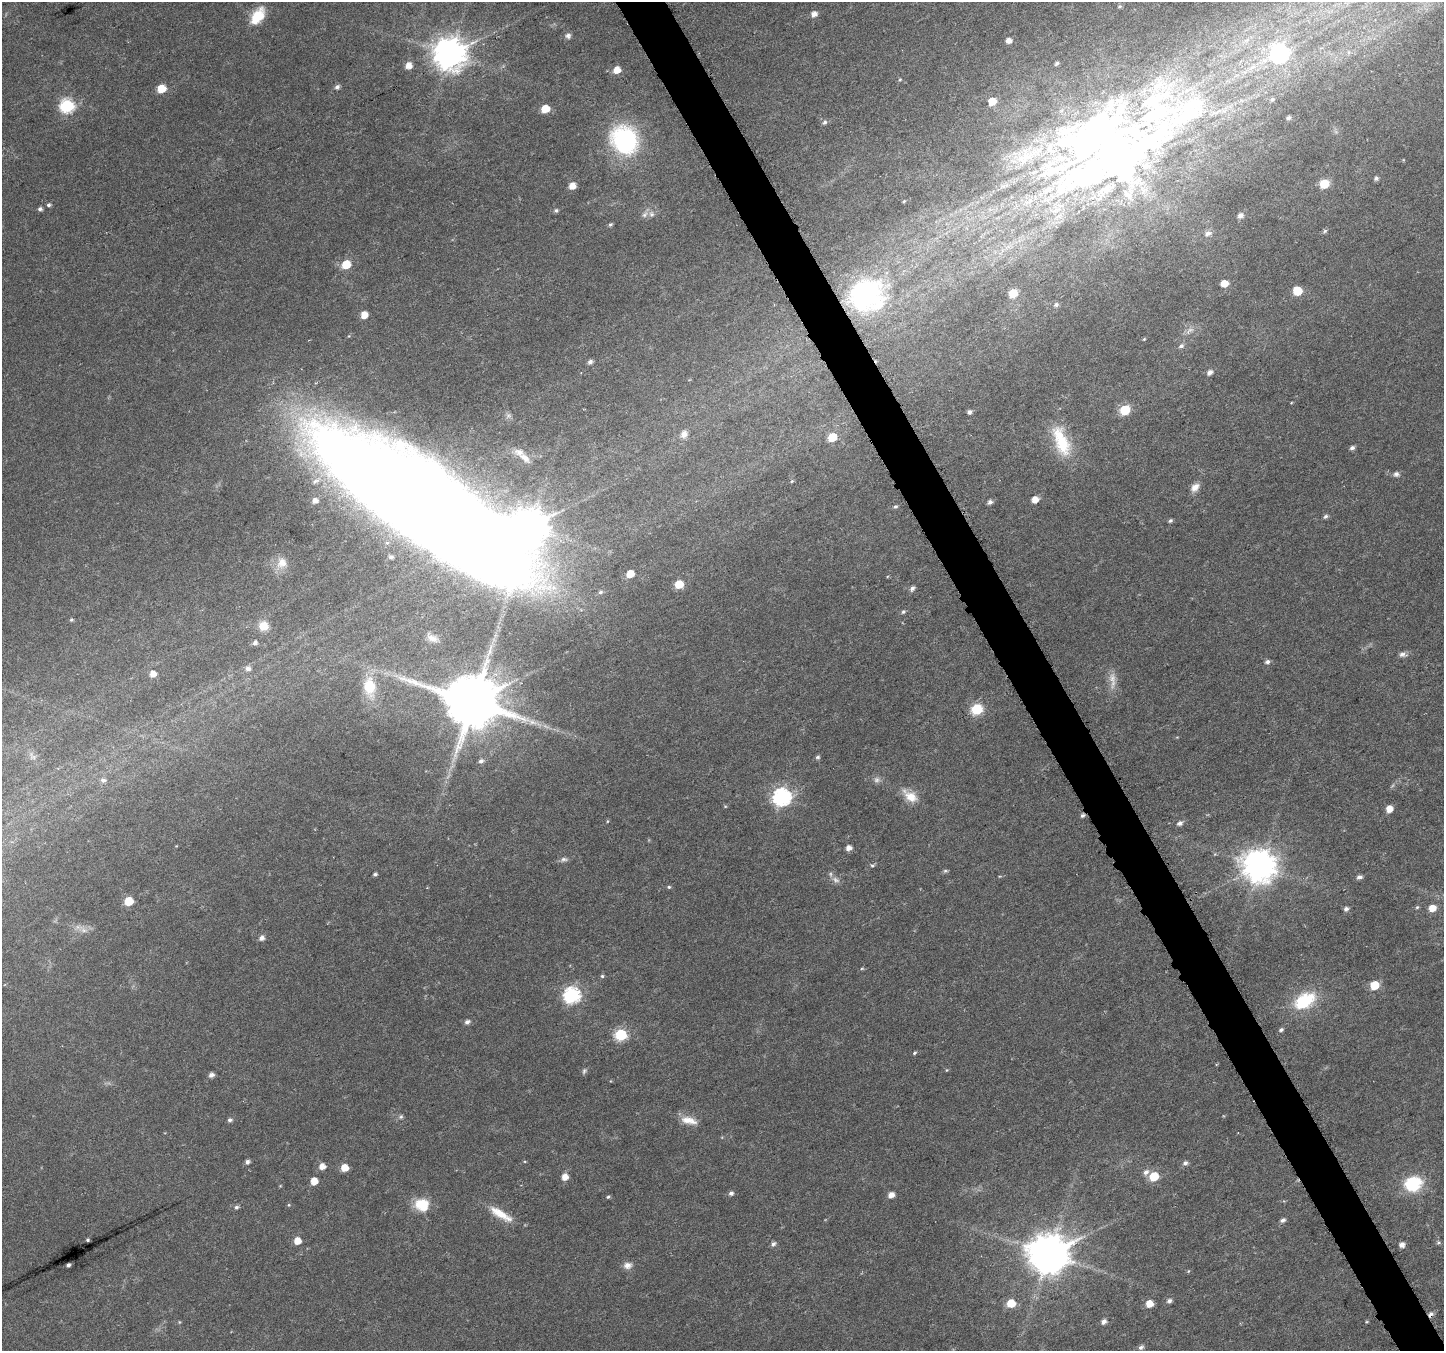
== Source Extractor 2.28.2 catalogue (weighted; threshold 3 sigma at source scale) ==
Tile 6 of 4 x 4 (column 2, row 2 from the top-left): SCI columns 1453-2894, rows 2866-4214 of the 5792 x 5669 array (HDU 1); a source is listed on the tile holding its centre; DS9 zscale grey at full resolution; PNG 1446 x 1353 px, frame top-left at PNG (2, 2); no overlay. Shown black and unused: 3% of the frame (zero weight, under 5 of 9 exposures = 1% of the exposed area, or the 3 px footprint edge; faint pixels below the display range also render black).
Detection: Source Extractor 2.28.2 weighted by HDU 2 'WHT'; one run over the whole footprint, this tile lists its part. Background 0.0131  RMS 0.0021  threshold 0.0087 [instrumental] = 3 sigma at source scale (4.09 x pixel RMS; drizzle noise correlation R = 1.36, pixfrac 0.8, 0.0396/0.0396 arcsec/px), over >= 5 px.
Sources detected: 170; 3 too faint to see at this stretch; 3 inside a brighter object's white glare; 1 cosmic-ray / hot-pixel residue — not listed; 8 inside a brighter listed object's ellipse — not listed separately; the other 155 listed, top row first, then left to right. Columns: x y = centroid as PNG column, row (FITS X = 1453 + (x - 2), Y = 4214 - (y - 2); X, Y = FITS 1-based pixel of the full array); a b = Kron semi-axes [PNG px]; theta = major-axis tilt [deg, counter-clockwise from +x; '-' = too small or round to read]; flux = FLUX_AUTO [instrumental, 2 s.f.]
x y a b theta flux
1120 6 6 4 2 0.28
814 14 5 5 - 1.5
257 16 18 10 53 6.3
568 36 8 7 - 0.7
1009 40 5 4 - 1.5
449 54 10 10 - 410
1280 54 8 8 - 73
1057 63 4 3 - 0.38
408 66 6 5 - 2
617 70 5 5 - 3.2
900 80 5 4 - 0.24
337 87 6 5 - 0.69
161 89 6 5 - 5.2
1272 99 5 5 - 0.47
992 101 6 5 - 4.3
67 106 7 7 - 35
545 109 6 5 - 5
1187 113 112 34 44 46
1289 118 5 4 - 0.57
825 122 7 5 54 0.52
624 140 25 22 -57 32
1089 140 134 52 39 110
1376 178 5 5 - 0.56
1324 184 6 6 - 7.9
572 186 5 5 - 2.3
904 201 3 3 - 0.22
48 205 5 4 - 0.42
40 209 4 4 - 0.54
556 210 5 5 - 0.42
645 214 11 7 51 0.91
1240 215 6 5 - 1
610 224 6 4 46 0.35
1325 231 6 5 - 0.37
1208 233 9 6 29 1
346 264 6 5 - 7.1
1224 283 5 5 - 2.9
1297 291 6 6 - 6
1013 293 6 5 - 5
867 295 52 45 13 40
1056 305 6 5 - 0.53
364 315 5 5 - 3.2
1144 339 5 4 - 0.22
1181 346 8 6 27 0.63
590 362 5 5 - 0.72
1210 372 6 5 - 0.93
1291 403 4 3 - 0.17
1125 410 6 6 - 13
969 412 5 4 - 0.66
508 416 8 8 - 0.69
684 434 10 8 60 1.4
832 437 6 5 - 6
1061 441 41 17 -69 8.9
1352 448 5 4 - 0.63
525 458 18 8 -43 1.7
1396 474 8 7 - 0.66
792 481 5 4 - 0.25
1195 487 12 8 43 1.5
1035 499 5 5 - 2.5
315 501 5 5 - 1.4
990 502 6 5 - 0.69
895 507 5 5 - 0.37
429 509 203 55 -33 840
1326 516 6 5 - 0.49
1170 520 5 4 - 0.4
391 557 6 5 - 0.56
282 563 16 14 70 2.4
630 574 5 5 - 3.7
679 584 6 5 - 5.7
912 588 7 5 56 0.67
600 592 6 5 - 0.39
903 612 6 5 - 0.37
71 620 5 4 - 0.3
263 626 10 10 - 2.9
432 638 17 9 -30 1.6
255 643 5 5 - 0.72
1402 654 11 7 -2 0.83
1267 662 6 5 - 0.62
248 669 7 6 - 0.93
153 674 6 5 - 2
1112 680 27 8 -85 2.1
369 687 21 14 -83 6.4
472 702 16 14 -7 1700
977 709 6 6 - 20
33 756 13 5 -48 0.78
817 757 6 5 - 0.39
481 761 6 6 - 0.69
103 780 6 6 - 0.79
877 780 10 8 -22 0.81
910 796 20 11 -36 3.5
782 797 7 7 - 72
1389 809 5 5 - 2.5
1082 815 6 5 - 0.44
1180 823 7 5 27 0.8
848 848 5 5 - 1.4
1215 854 5 4 - 0.23
564 859 11 6 8 0.69
872 865 7 5 -32 0.37
1260 866 10 10 - 410
945 871 6 5 - 0.35
375 874 4 3 - 0.47
1359 877 6 5 - 0.71
669 887 5 4 - 0.29
129 901 6 5 - 6.5
1417 907 5 4 - 0.28
1432 908 5 5 - 2.9
1346 909 6 5 - 0.64
83 930 16 8 -29 1.6
262 938 6 5 - 0.99
862 968 6 3 19 0.24
602 976 5 5 - 0.31
1375 985 6 5 - 6.2
572 995 7 7 - 54
1304 1001 29 18 32 9.8
467 1022 6 5 - 0.72
1281 1030 6 4 27 0.49
621 1035 6 6 - 23
914 1053 5 4 - 0.31
947 1070 5 3 - 0.17
584 1071 9 5 67 0.46
211 1075 5 4 - 1
401 1117 7 5 44 0.42
230 1120 5 5 - 0.61
689 1120 22 9 -14 2.5
247 1162 5 5 - 0.68
1185 1163 6 6 - 0.65
322 1166 6 5 - 1.8
345 1168 5 5 - 3.3
1146 1172 9 7 36 1
1154 1176 6 5 - 7.2
565 1177 6 5 - 2.3
314 1181 5 5 - 3.1
1413 1184 25 21 13 8.1
731 1193 6 5 - 0.63
891 1195 5 4 - 1.6
608 1197 5 4 - 0.29
289 1205 5 5 - 0.23
422 1205 17 15 -11 5.1
236 1207 6 5 - 0.47
501 1214 35 10 -32 4.2
1283 1220 6 5 - 0.63
88 1240 3 3 - 0.29
297 1241 5 5 - 2.7
1438 1243 6 5 - 0.38
773 1244 7 5 34 0.59
1402 1245 5 5 - 1.2
1048 1254 12 11 - 690
68 1265 4 3 - 0.51
628 1265 10 8 9 1.3
1188 1271 5 4 - 0.21
1169 1301 6 5 - 0.66
1011 1303 6 6 - 5.1
1149 1304 5 5 - 3.3
179 1322 5 3 - 0.19
1104 1322 6 5 - 0.92
1141 1347 7 5 40 0.62
Overlapping masked pixels (flux is a lower limit): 2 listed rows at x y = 867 295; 1082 815